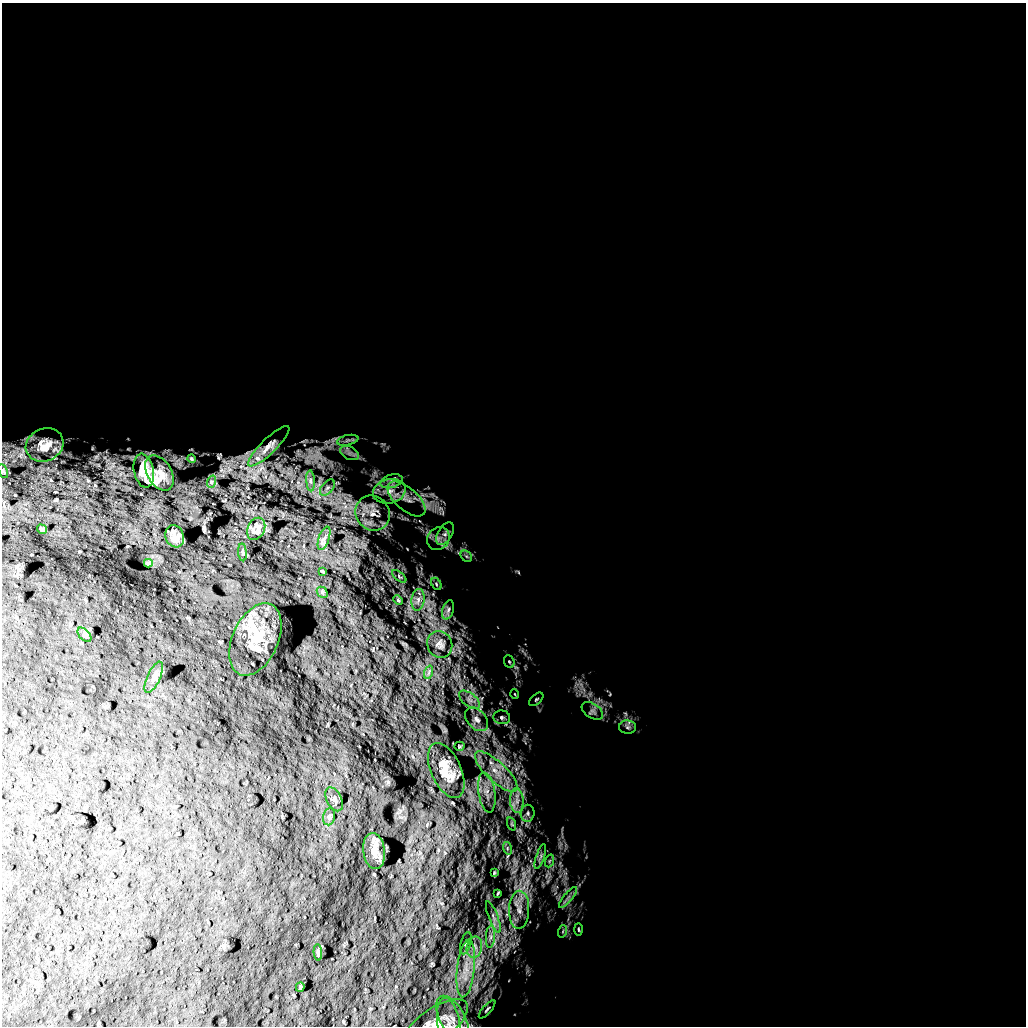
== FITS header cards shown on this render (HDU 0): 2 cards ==
NAXIS1  =                 1024 /
NAXIS2  =                 1024 /

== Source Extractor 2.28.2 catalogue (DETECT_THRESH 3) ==
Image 1024 x 1024 px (HDU 0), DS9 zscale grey, 1 PNG px = 1 image px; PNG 1028 x 1028 px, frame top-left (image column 1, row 1024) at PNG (2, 3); each listed source drawn as its Kron ellipse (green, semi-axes under 4 px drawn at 4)
Background 5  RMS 790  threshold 2380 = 3 sigma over >= 5 px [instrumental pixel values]
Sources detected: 74; all 74 listed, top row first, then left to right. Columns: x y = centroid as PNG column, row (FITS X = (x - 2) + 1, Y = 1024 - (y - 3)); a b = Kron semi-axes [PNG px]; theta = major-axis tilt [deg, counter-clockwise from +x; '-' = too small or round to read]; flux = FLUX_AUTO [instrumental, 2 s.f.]
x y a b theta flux
348 440 11 5 12 1.8e+05
45 445 19 16 25 8.2e+05
269 446 28 7 44 4.7e+05
349 453 10 6 -26 2.4e+05
191 459 4 3 - 6.0e+04
3 471 7 3 -66 6.5e+04
144 471 17 10 -79 6.6e+05
159 473 19 12 -60 5.3e+05
311 481 10 4 -86 1.7e+05
391 481 11 6 18 2.9e+05
211 482 6 4 72 6.6e+04
327 488 9 5 51 1.9e+05
389 491 17 12 14 8.2e+05
407 499 23 11 -41 7.9e+05
373 513 18 16 -53 8.8e+05
42 529 5 3 - 8.6e+04
256 529 12 8 63 3.3e+05
445 534 12 7 59 2.9e+05
175 536 11 9 -70 4.2e+05
324 538 12 5 72 2.1e+05
438 539 12 10 48 4.4e+05
242 552 9 3 -85 8.3e+04
466 556 6 5 - 1.0e+05
148 563 4 3 - 7.5e+04
322 571 3 2 - 5.1e+04
399 576 8 4 -39 7.4e+04
436 584 6 4 -62 8.6e+04
322 592 6 4 -48 7.1e+04
398 600 5 4 - 6.2e+04
418 600 11 6 82 2.4e+05
448 610 10 5 74 1.8e+05
84 635 8 5 -46 1.0e+05
255 639 38 23 66 1.4e+06
440 644 14 12 -65 3.8e+05
509 662 7 5 -67 8.7e+04
429 672 7 4 71 9.9e+04
154 677 17 6 65 2.6e+05
515 694 5 3 - 4.2e+04
536 699 8 5 44 9.7e+04
470 700 12 6 -38 3.3e+05
592 711 12 7 -34 2.2e+05
502 717 8 7 - 1.6e+05
477 719 14 9 -47 4.1e+05
627 727 8 6 -1 1.6e+05
459 746 5 4 - 7.8e+04
446 770 29 15 -66 1.4e+06
496 772 27 10 -43 1.1e+06
487 793 20 8 -81 5.7e+05
334 799 13 7 -63 1.6e+05
517 801 12 6 -86 4.0e+05
528 813 8 7 - 1.6e+05
329 817 9 6 77 1.3e+05
512 824 7 4 -71 8.4e+04
507 848 6 4 -73 8.4e+04
374 851 18 11 -83 4.9e+05
540 856 13 4 71 1.9e+05
549 861 6 4 71 8.9e+04
494 873 3 2 - 4.7e+04
498 893 4 2 - 5.2e+04
568 897 13 3 49 2.0e+05
519 910 19 10 88 6.4e+05
493 917 17 4 -69 2.1e+05
578 929 6 3 -88 6.2e+04
563 931 6 4 72 7.3e+04
490 937 11 4 85 2.0e+05
466 943 11 5 76 1.3e+05
474 947 11 7 78 3.3e+05
318 952 8 4 -86 9.8e+04
466 969 29 8 84 1.0e+06
300 987 5 2 - 7.4e+04
487 1009 11 4 49 1.1e+05
453 1019 26 12 -62 7.9e+05
436 1024 37 16 35 9.8e+05
449 1024 26 11 -81 5.4e+05
At the frame edge (FLAGS 8, measured only in part): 2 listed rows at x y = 3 471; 436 1024